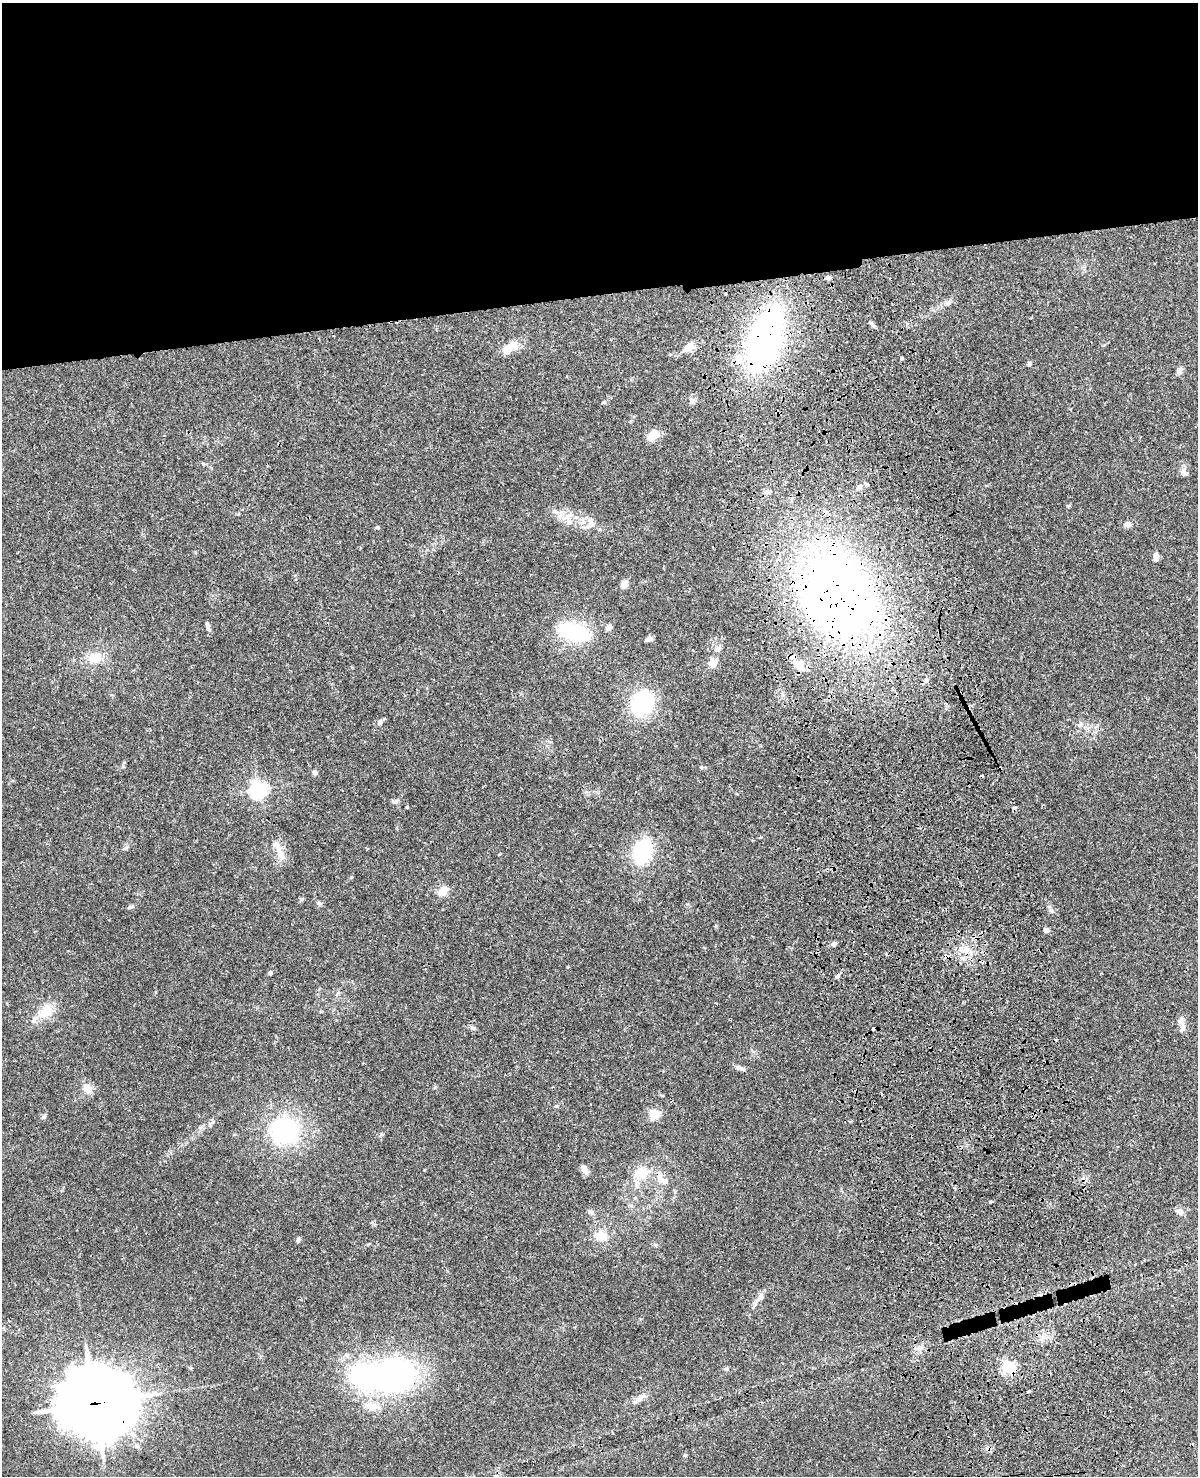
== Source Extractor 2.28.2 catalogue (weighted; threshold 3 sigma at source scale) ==
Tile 2 of 4 x 3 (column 2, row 1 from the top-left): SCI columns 1315-2510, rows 3223-4696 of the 5020 x 4865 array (HDU 1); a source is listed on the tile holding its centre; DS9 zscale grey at full resolution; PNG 1200 x 1478 px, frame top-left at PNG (2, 3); no overlay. Shown black and unused: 20% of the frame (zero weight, under 3 of 4 exposures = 6% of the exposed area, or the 3 px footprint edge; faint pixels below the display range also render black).
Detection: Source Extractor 2.28.2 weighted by HDU 2 'WHT'; one run over the whole footprint, this tile lists its part. Background 0.0273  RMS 0.0023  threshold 0.0104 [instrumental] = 3 sigma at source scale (4.5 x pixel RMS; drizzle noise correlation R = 1.50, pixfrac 1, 0.05/0.05 arcsec/px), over >= 5 px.
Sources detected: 79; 1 inside a brighter object's white glare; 5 cosmic-ray / hot-pixel residue — not listed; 5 inside a brighter listed object's ellipse — not listed separately; the other 68 listed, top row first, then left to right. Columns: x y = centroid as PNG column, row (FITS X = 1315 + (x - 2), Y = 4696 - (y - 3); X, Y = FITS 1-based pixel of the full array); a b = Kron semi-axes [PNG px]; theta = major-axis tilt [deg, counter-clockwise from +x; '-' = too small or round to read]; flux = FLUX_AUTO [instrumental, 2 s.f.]
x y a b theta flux
828 278 4 4 - 0.93
765 339 57 26 71 81
510 346 24 9 25 3.4
689 346 10 7 36 2.8
902 359 5 3 - 0.26
1029 364 6 4 90 0.42
1179 371 9 6 78 0.9
653 435 15 9 45 2.9
1183 471 7 4 19 0.5
867 484 5 4 - 0.32
859 487 10 6 53 0.89
768 492 7 5 2 0.57
1068 506 5 4 - 0.3
569 522 7 4 0 0.54
591 523 14 8 -55 1.6
1128 524 8 6 4 1.1
378 527 5 4 - 0.32
1156 557 10 6 89 1.1
624 584 8 7 - 1.5
838 596 74 61 -64 180
208 626 11 4 -73 0.69
609 627 8 6 60 0.82
574 632 41 20 -19 13
649 639 9 5 20 0.77
718 649 9 7 16 0.75
95 657 18 13 16 3.4
713 663 8 7 - 2
799 665 17 10 -48 2.8
642 703 19 15 64 22
380 722 8 6 78 0.68
701 767 5 5 - 0.31
1000 768 3 2 - 0.26
315 772 6 6 - 0.53
258 789 6 6 - 77
407 807 3 3 - 0.2
125 848 7 5 31 0.41
643 851 20 13 71 19
280 853 21 9 -70 2.6
442 891 12 8 42 2.4
319 903 7 5 -12 0.42
131 907 9 4 15 0.48
1046 930 4 4 - 1.5
834 944 6 5 - 0.44
966 951 8 8 - 1.5
270 973 4 4 - 0.56
838 976 9 3 46 0.42
46 1011 21 14 36 4.2
1181 1020 11 7 47 0.94
473 1028 8 5 -20 0.46
740 1068 13 5 -23 0.82
88 1088 13 10 -43 1.7
653 1114 11 10 - 2.9
44 1116 7 5 58 0.45
284 1130 24 22 7 27
584 1169 12 7 -64 1.3
642 1173 23 15 -10 4.7
1180 1211 9 8 - 0.9
591 1212 7 5 -44 0.53
601 1236 15 12 -10 3
298 1240 6 5 - 0.49
760 1298 14 8 47 1.3
919 1348 10 6 16 0.98
1008 1367 5 5 - 34
726 1369 6 5 - 0.42
394 1375 48 34 10 52
1028 1391 3 2 - 0.61
641 1398 14 5 45 1.1
95 1403 30 26 -9 1100
Overlapping masked pixels (flux is a lower limit): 5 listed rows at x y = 765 339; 838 596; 1000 768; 1008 1367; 95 1403
Unlisted compact peaks at least as high as the median listed source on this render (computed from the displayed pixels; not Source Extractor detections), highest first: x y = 396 801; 990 1202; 604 402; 301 899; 685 1455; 351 877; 1051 910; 381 1134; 556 1106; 761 837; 210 1124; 424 1170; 872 323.